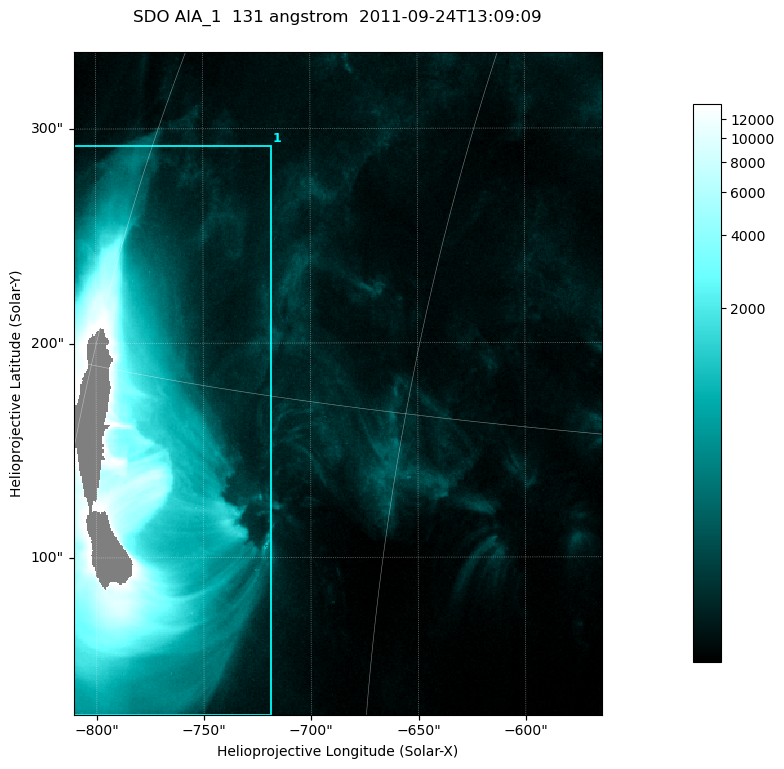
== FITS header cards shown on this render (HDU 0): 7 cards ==
TELESCOP= 'SDO     '           /
INSTRUME= 'AIA_1   '           /
WAVELNTH=                  131 /
WAVEUNIT= 'angstrom'           /
DATE-OBS= '2011-09-24T13:09:09.62' /
CTYPE1  = 'HPLN-TAN'           /
CTYPE2  = 'HPLT-TAN'           /

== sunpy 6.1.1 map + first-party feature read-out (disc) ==
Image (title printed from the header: SDO AIA_1  131 angstrom  2011-09-24T13:09:09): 410 x 514 px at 0.601 arcsec/px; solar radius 957 arcsec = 1592 px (partial field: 2.6% of the solar disc is inside the frame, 98% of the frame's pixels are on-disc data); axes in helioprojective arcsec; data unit not stated in the header (colour bar unlabelled)
Pointing: header CRPIX1/2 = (2043.14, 2045.51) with CRVAL1/2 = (0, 0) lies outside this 410 x 514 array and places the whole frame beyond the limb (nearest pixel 1.41 R_sun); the SolarSoft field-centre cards XCEN/YCEN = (-687.3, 181.1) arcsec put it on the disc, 1321 arcsec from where CRPIX/CRVAL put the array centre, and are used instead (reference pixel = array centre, CRVAL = XCEN/YCEN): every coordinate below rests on XCEN/YCEN
Orientation: roll -0.139 deg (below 1 deg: not rotated)
Missing data: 1.8% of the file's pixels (1.8% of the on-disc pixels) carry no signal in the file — constant fill value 16383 (padding / dropout), within Tx -812..-782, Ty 84..208 arcsec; drawn neutral grey and excluded from every search
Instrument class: DISC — disc imager (sunpy class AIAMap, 131 A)
Bright regions (active regions / flare kernels): reference = the on-disc median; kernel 3 px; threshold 5 sigma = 227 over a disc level ~57.9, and >= 1.15x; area >= 210 px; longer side >= 5 px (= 3 arcsec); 1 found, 1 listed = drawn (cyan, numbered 1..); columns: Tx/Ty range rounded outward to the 2 arcsec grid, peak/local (2 s.f.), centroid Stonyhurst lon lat
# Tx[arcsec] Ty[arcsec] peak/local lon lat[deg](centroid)
1 -812..-718 26..292 273 -56 +12